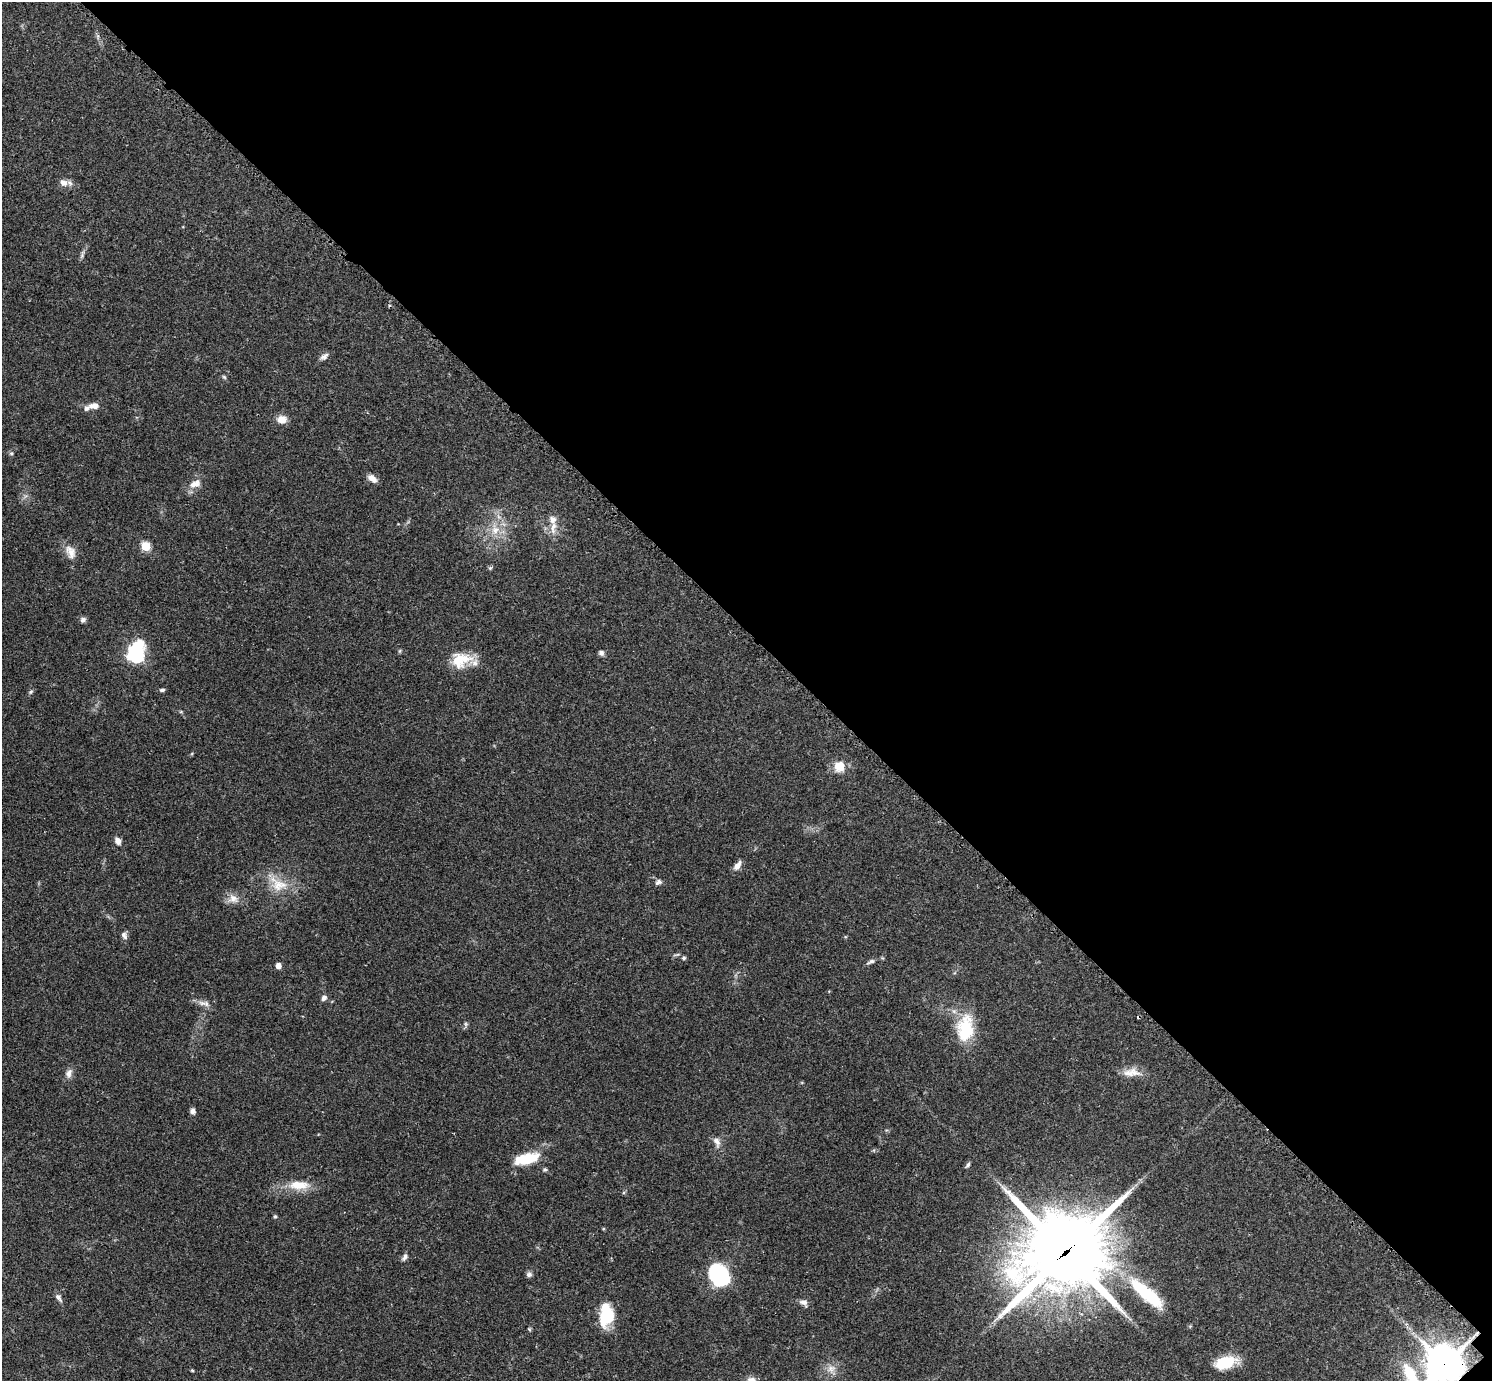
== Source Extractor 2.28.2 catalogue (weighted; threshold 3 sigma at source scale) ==
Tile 8 of 4 x 4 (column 4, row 2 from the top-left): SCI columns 4501-5990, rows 2948-4326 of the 6041 x 6040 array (HDU 1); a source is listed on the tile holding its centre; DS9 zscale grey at full resolution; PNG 1494 x 1383 px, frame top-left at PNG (2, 2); no overlay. Shown black and unused: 46% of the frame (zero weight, under 2 of 3 exposures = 2% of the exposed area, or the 3 px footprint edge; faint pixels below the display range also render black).
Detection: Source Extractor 2.28.2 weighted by HDU 2 'WHT'; one run over the whole footprint, this tile lists its part. Background 0.0786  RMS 0.0055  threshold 0.0247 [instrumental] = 3 sigma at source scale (4.5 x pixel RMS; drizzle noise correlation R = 1.50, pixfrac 1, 0.05/0.05 arcsec/px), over >= 5 px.
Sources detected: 63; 1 cosmic-ray / hot-pixel residue — not listed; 4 inside a brighter listed object's ellipse — not listed separately; the other 58 listed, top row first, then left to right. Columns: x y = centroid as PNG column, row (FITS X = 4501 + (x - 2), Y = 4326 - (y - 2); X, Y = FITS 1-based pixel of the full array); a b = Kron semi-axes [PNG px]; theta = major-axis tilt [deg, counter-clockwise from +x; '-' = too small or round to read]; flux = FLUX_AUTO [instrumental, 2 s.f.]
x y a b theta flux
64 183 12 8 -16 3.6
82 254 14 3 77 1.5
324 356 12 6 37 2.1
224 377 7 4 -44 0.81
94 406 11 7 6 3.9
282 419 12 9 1 4.7
11 453 5 5 - 0.83
372 478 12 7 -40 3.3
195 484 19 9 26 4.9
553 527 22 7 84 5
495 530 13 11 37 6.5
146 546 5 5 - 24
70 552 19 12 -65 5.5
490 568 6 4 45 0.78
83 620 8 6 35 1.5
399 651 6 4 70 0.59
601 653 6 6 - 1.6
136 654 11 8 79 110
460 660 26 19 18 14
162 690 6 4 8 1
31 692 7 5 45 0.95
840 766 11 11 - 8.5
118 841 9 6 -64 3
737 866 10 6 53 3.6
658 882 9 6 30 1.5
278 884 28 18 -29 14
233 899 14 12 -24 4.7
124 935 11 7 -58 2
684 958 5 5 - 0.87
871 962 11 5 25 1.5
278 966 4 4 - 4.3
324 998 7 5 52 1.8
204 1003 19 7 -9 3.2
466 1024 7 4 -89 0.99
965 1028 35 21 85 23
1134 1072 20 10 -26 5.5
69 1073 12 8 71 3
193 1111 7 6 - 2
717 1142 14 8 -66 3.1
526 1159 28 11 14 18
968 1165 8 4 53 1
545 1170 6 5 - 0.78
299 1185 26 11 -1 11
275 1216 5 4 - 0.75
1065 1252 37 33 28 3200
405 1257 10 5 69 1.6
529 1275 7 6 - 1.6
719 1275 16 12 -53 74
1147 1294 52 14 -41 36
58 1297 11 6 -55 2
804 1302 11 8 -41 2.5
606 1315 27 16 83 19
529 1329 5 4 - 0.65
1225 1362 24 13 16 16
1444 1365 13 12 - 1300
831 1369 13 10 24 4.3
192 1370 4 4 - 0.54
1410 1375 30 12 -61 17
Overlapping masked pixels (flux is a lower limit): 2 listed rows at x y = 1065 1252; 1444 1365
Isophote crosses this tile's border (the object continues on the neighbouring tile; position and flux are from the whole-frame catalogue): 2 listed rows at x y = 1444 1365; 1410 1375